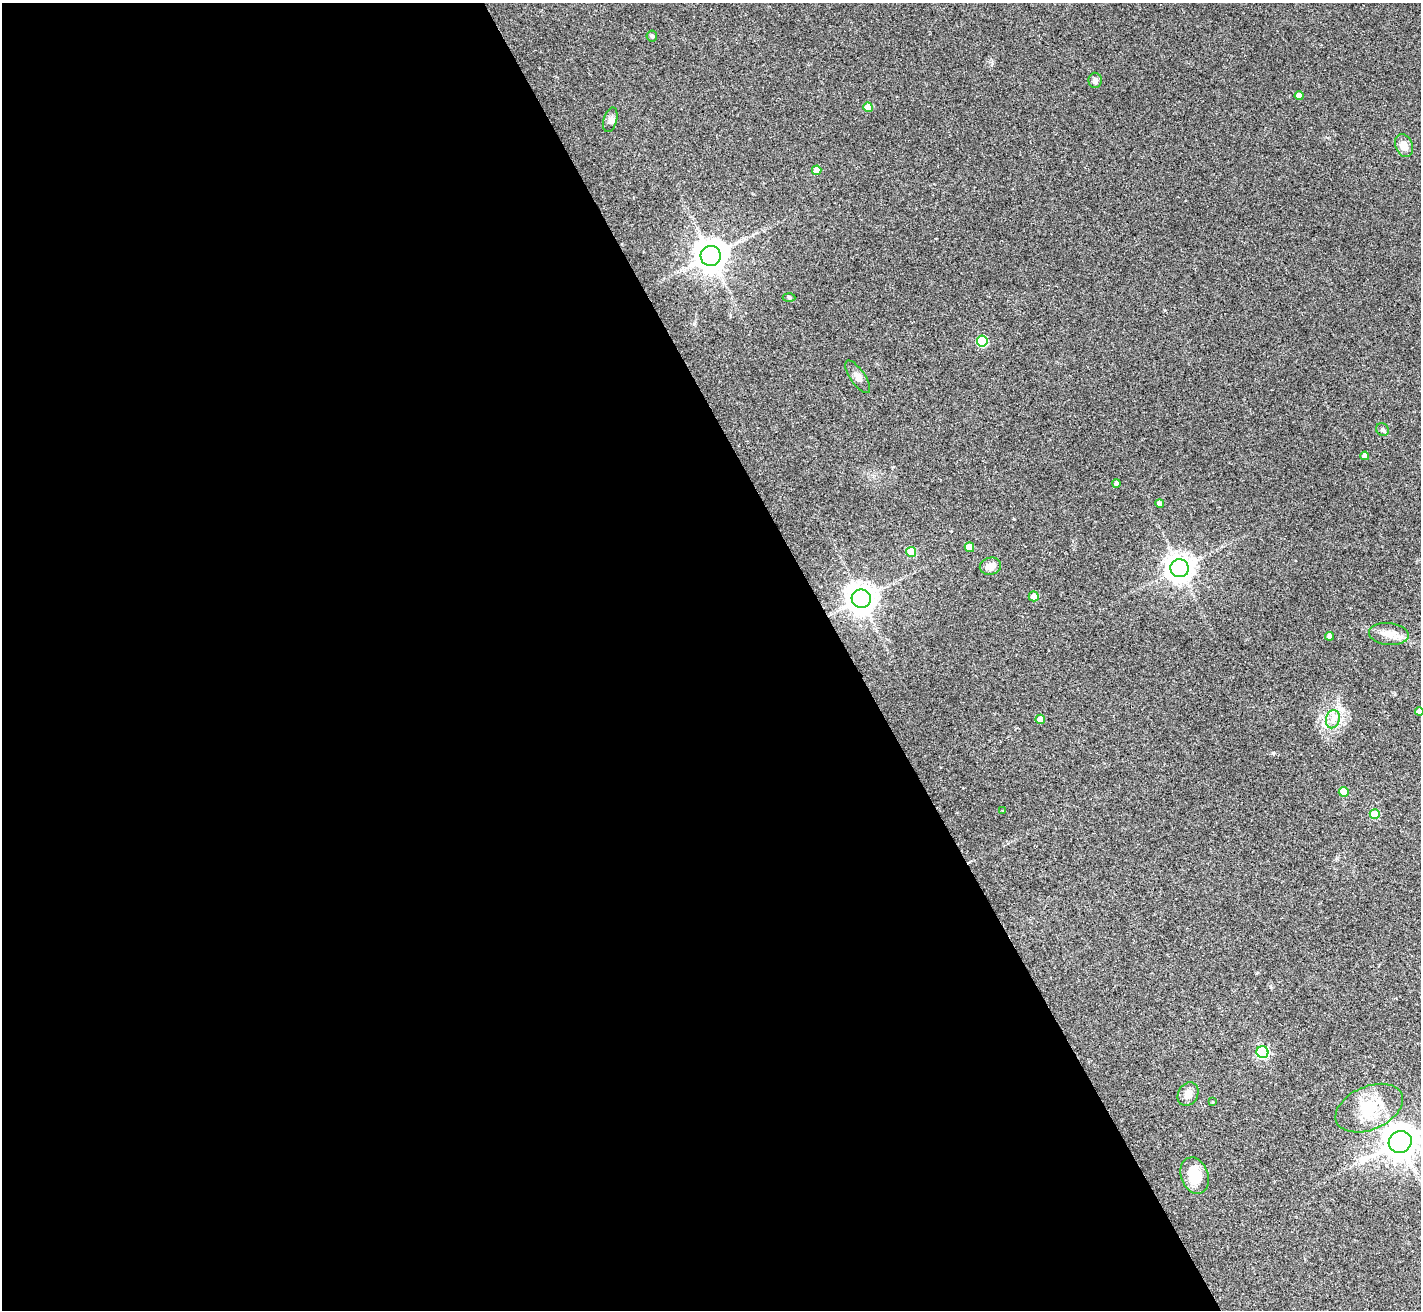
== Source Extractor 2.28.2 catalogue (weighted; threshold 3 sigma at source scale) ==
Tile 9 of 4 x 4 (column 1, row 3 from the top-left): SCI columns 19-1437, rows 1617-2924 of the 5709 x 5715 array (HDU 1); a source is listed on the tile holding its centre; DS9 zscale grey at full resolution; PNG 1423 x 1312 px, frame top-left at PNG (2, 3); each listed source drawn as its Kron ellipse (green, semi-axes under 4 px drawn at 4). Shown black and unused: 60% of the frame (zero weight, under 2 of 3 exposures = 2% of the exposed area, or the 3 px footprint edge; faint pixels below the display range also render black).
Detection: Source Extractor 2.28.2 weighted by HDU 2 'WHT'; one run over the whole footprint, this tile lists its part. Background 0.0398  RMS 0.0066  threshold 0.0298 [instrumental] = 3 sigma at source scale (4.5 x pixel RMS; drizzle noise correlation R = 1.50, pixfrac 1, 0.05/0.05 arcsec/px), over >= 5 px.
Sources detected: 35; all 35 listed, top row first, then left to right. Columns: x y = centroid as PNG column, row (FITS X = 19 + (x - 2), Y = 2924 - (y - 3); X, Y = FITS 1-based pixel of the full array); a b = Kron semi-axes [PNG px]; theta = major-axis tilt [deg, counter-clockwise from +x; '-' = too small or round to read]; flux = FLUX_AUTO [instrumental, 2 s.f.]
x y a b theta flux
652 36 5 5 - 0.97
1095 80 7 6 - 2.8
1299 96 4 4 - 4.5
868 107 5 4 - 11
610 120 12 6 74 2.8
1404 145 12 8 -67 6.2
817 170 5 4 - 6.5
711 256 10 10 - 960
789 298 6 4 -3 0.85
982 341 5 5 - 46
858 377 19 7 -55 3.5
1382 430 7 6 - 1.5
1365 456 4 4 - 3.6
1117 483 4 4 - 1.6
1160 504 4 4 - 3.2
969 547 5 4 - 10
911 552 5 5 - 25
990 566 11 8 13 4.7
1180 568 9 9 - 610
1034 596 5 5 - 5.3
861 599 9 9 - 830
1389 634 20 11 -6 7.6
1329 636 4 4 - 2.9
1419 711 4 4 - 3.3
1040 719 5 4 - 8.5
1333 719 9 6 77 3.7
1344 792 5 5 - 9.9
1003 811 3 2 - 0.47
1375 814 5 5 - 18
1262 1052 6 6 - 81
1188 1094 12 10 62 4.5
1213 1102 4 3 - 0.58
1369 1108 35 21 23 29
1400 1142 11 10 - 1200
1195 1175 19 13 -69 17
Isophote crosses this tile's border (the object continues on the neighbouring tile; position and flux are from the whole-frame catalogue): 2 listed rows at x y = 1419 711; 1400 1142
Unlisted compact peaks at least as high as the median listed source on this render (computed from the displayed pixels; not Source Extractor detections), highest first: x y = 1273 753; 1014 519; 992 63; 694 324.